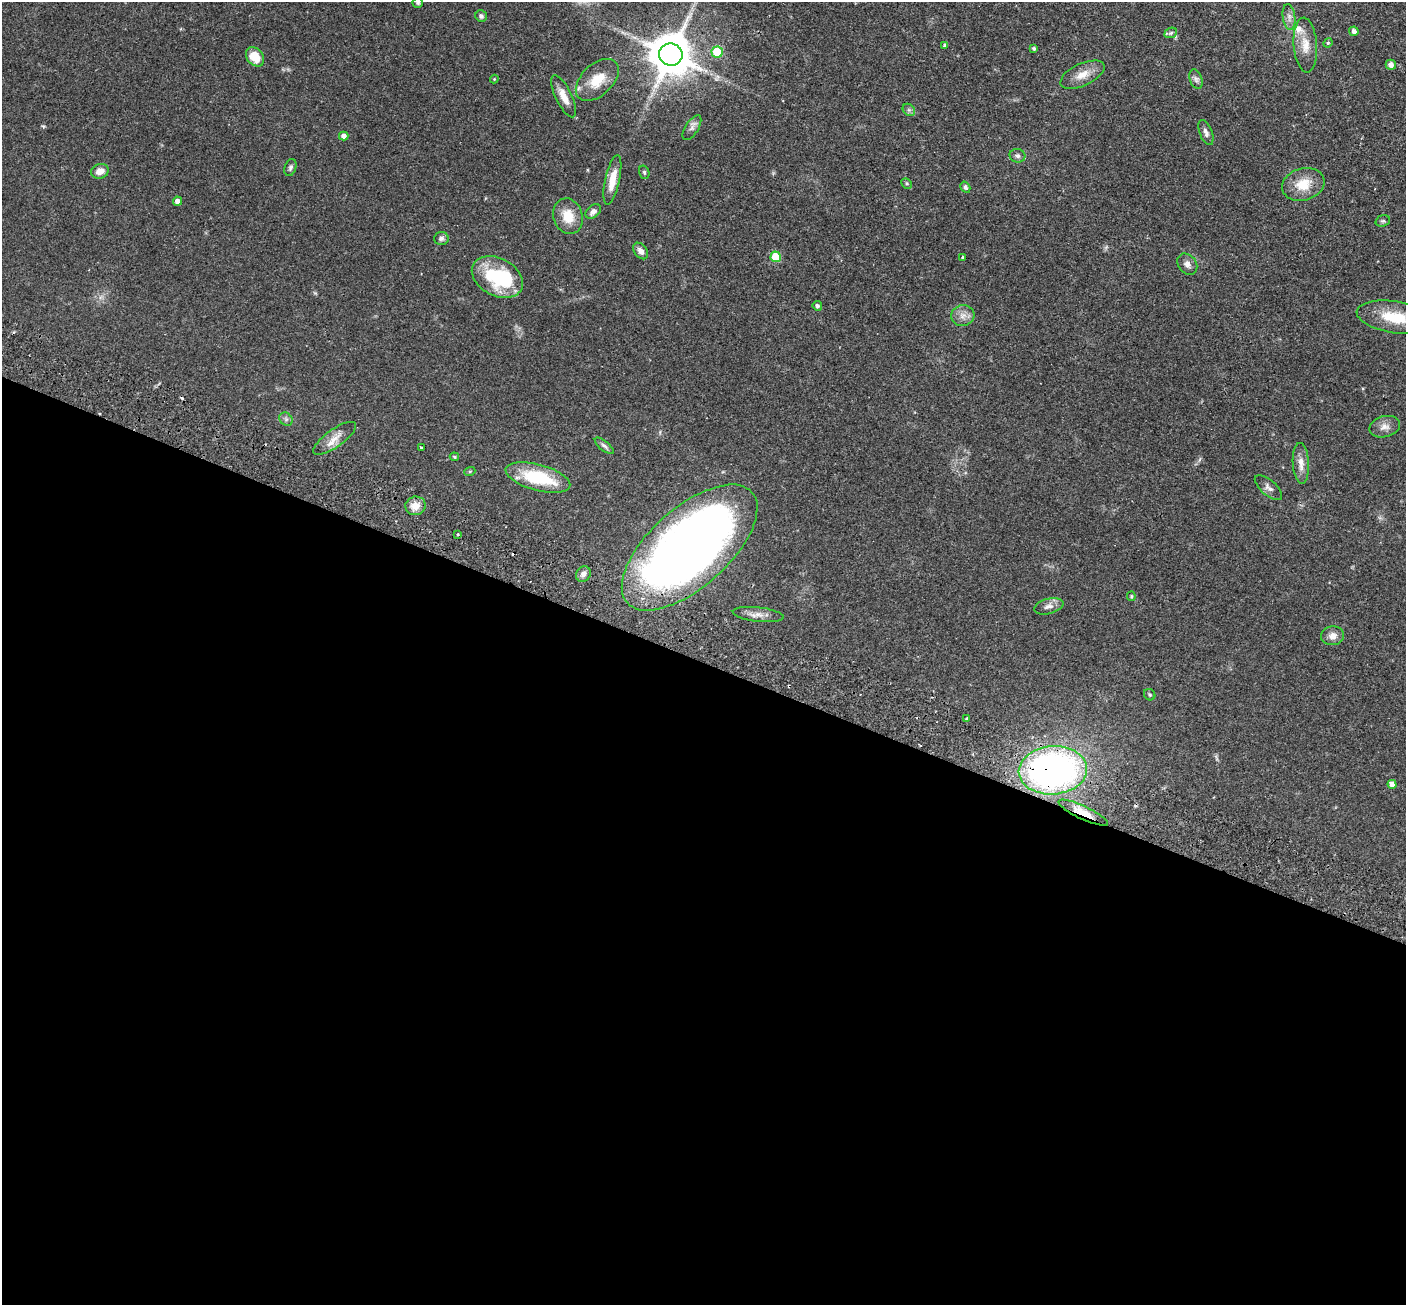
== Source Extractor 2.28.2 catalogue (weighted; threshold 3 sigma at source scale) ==
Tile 14 of 4 x 4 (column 2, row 4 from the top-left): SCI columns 1432-2835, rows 330-1632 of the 5673 x 5737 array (HDU 1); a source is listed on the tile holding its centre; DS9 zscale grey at full resolution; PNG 1408 x 1307 px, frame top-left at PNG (2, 2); each listed source drawn as its Kron ellipse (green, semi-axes under 4 px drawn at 4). Shown black and unused: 49% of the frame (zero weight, under 2 of 3 exposures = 3% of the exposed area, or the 3 px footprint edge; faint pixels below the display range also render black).
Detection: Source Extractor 2.28.2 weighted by HDU 2 'WHT'; one run over the whole footprint, this tile lists its part. Background 0.0783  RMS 0.0051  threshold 0.0229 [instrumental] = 3 sigma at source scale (4.5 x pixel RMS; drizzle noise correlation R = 1.50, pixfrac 1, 0.05/0.05 arcsec/px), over >= 5 px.
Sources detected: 73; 1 inside a brighter object's white glare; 5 cosmic-ray / hot-pixel residue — neither listed nor drawn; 1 inside a brighter listed object's ellipse — not listed separately; the other 66 listed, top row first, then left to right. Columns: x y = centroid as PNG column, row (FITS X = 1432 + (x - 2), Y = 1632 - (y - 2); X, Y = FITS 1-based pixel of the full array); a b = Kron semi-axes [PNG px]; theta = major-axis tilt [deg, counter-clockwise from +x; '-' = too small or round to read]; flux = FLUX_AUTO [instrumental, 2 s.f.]
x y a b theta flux
418 2 5 5 - 0.92
481 16 6 5 - 1.2
1289 17 13 6 -82 2.4
1354 31 5 4 - 1.8
1171 33 6 5 - 0.98
1328 43 5 4 - 0.64
1305 45 27 11 -86 7.5
945 46 4 4 - 1.2
1034 49 4 4 - 0.87
717 52 5 5 - 18
671 55 11 11 - 2000
255 57 10 8 -53 9.9
1391 65 5 5 - 2.6
1082 75 24 11 24 6.4
494 79 4 4 - 0.41
1196 79 10 6 -70 1.7
597 80 26 15 44 11
564 96 23 8 -64 5.4
909 110 7 5 -45 1
692 128 14 6 58 2.1
1206 132 13 6 -70 2.2
344 136 5 4 - 2.5
1017 156 8 6 -14 1.4
290 167 9 5 72 1.2
100 171 9 7 18 4.5
644 172 7 5 -75 0.8
612 180 25 7 78 7.8
907 183 6 5 - 0.74
1303 184 21 16 16 11
965 187 6 4 -58 1.1
177 201 4 4 - 2.1
593 212 9 6 41 2.2
568 216 18 14 -72 9.5
1383 221 7 5 18 0.86
441 238 7 6 - 1.5
641 251 9 6 -52 2.8
776 257 5 5 - 16
962 257 3 2 - 0.46
1187 264 11 9 -52 2.7
497 277 27 18 -28 34
817 306 5 4 - 1.2
963 316 12 10 16 3.6
1395 317 38 16 -9 17
286 419 7 6 - 1.2
1385 427 16 10 15 3.6
335 438 25 9 36 5.5
604 446 12 5 -40 1.4
421 447 3 3 - 0.95
454 457 4 3 - 0.59
1301 463 20 8 -86 4.6
470 471 5 3 - 0.48
538 477 33 13 -15 27
1268 488 17 7 -40 2.4
415 506 10 9 - 5.2
457 534 3 2 - 0.71
690 547 83 39 42 420
583 574 8 7 - 2.3
1131 596 5 4 - 0.58
1049 606 15 7 14 3
758 615 26 7 -6 3.8
1333 636 11 9 2 3.4
1150 695 6 5 - 0.68
967 719 3 3 - 0.82
1053 770 34 24 4 190
1392 784 4 4 - 2.8
1083 813 27 6 -25 8.4
Overlapping masked pixels (flux is a lower limit): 2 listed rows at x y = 1053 770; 1083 813
Isophote crosses this tile's border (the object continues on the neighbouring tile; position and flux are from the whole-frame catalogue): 2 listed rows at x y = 418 2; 1395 317